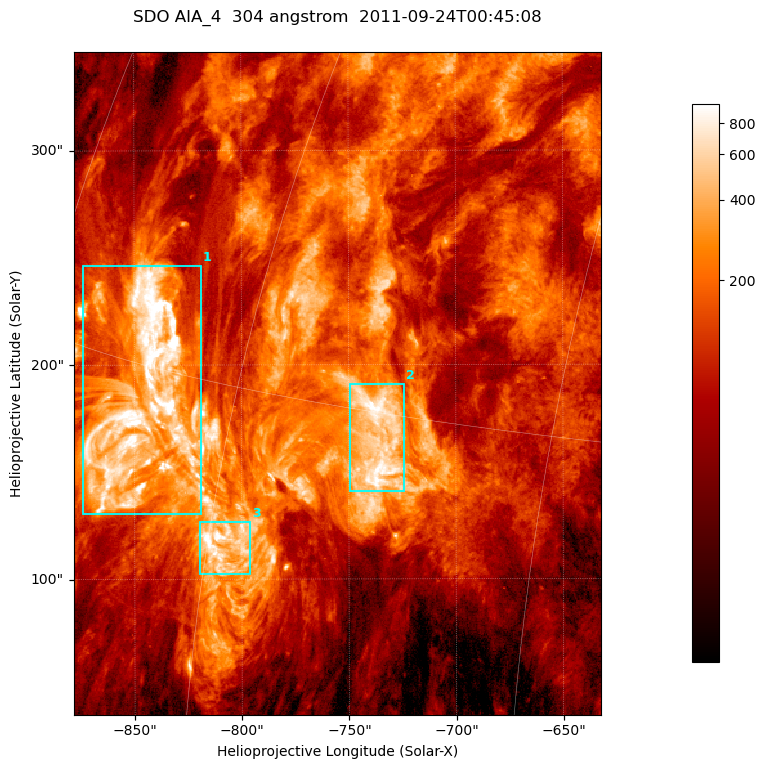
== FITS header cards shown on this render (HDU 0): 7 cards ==
TELESCOP= 'SDO     '           /
INSTRUME= 'AIA_4   '           /
WAVELNTH=                  304 /
WAVEUNIT= 'angstrom'           /
DATE-OBS= '2011-09-24T00:45:08.12' /
CTYPE1  = 'HPLN-TAN'           /
CTYPE2  = 'HPLT-TAN'           /

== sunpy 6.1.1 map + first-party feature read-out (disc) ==
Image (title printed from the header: SDO AIA_4  304 angstrom  2011-09-24T00:45:08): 410 x 515 px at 0.6 arcsec/px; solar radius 956 arcsec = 1594 px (partial field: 2.6% of the solar disc is inside the frame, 100% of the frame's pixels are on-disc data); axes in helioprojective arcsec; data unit not stated in the header (colour bar unlabelled)
Pointing: header CRPIX1/2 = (2058.21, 2041.36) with CRVAL1/2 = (0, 0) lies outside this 410 x 515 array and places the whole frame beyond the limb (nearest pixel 1.41 R_sun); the SolarSoft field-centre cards XCEN/YCEN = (-755.3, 191.3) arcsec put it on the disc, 1309 arcsec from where CRPIX/CRVAL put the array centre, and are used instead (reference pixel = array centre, CRVAL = XCEN/YCEN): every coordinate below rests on XCEN/YCEN
Orientation: roll -0.132 deg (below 1 deg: not rotated)
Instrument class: DISC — disc imager (sunpy class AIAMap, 304 A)
Bright regions (active regions / flare kernels): reference = the on-disc median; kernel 3 px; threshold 5 sigma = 397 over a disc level ~115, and >= 1.15x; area >= 211 px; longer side >= 5 px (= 3 arcsec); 3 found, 3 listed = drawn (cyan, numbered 1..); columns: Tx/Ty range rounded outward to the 2 arcsec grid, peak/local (2 s.f.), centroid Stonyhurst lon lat
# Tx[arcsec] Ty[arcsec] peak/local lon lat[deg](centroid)
1 -874..-818 130..248 18 -66 +15
2 -750..-724 140..192 8.9 -52 +14
3 -820..-796 102..128 9 -59 +11